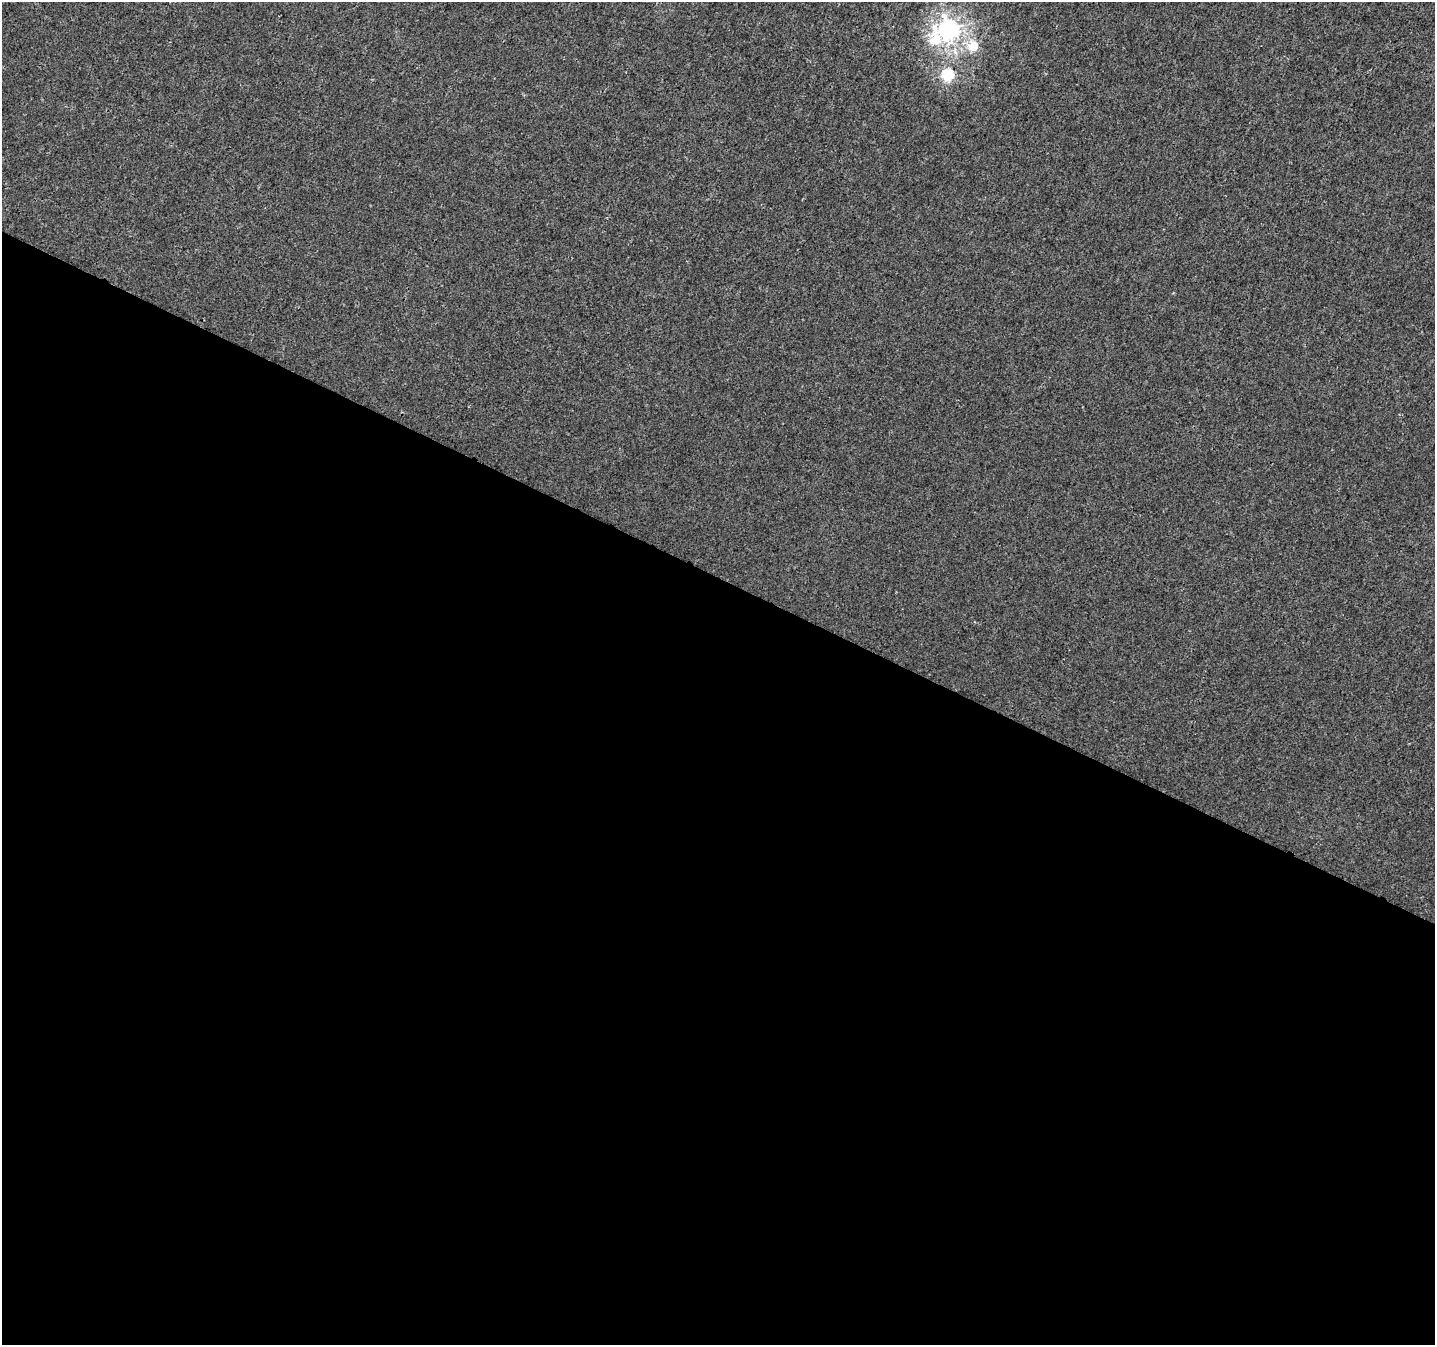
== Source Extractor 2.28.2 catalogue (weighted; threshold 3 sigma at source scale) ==
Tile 14 of 4 x 4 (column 2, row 4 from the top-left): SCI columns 1436-2868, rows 205-1547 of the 5744 x 5846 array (HDU 1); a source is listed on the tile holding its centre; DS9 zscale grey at full resolution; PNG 1437 x 1347 px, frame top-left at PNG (2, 2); no overlay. Shown black and unused: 57% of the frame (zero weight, under 3 of 4 exposures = <1% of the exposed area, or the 3 px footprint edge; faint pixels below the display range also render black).
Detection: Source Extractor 2.28.2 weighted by HDU 2 'WHT'; one run over the whole footprint, this tile lists its part. Background 1.20e-04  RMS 0.0019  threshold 0.00848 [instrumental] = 3 sigma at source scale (4.5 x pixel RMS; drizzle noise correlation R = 1.50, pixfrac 1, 0.0396/0.0396 arcsec/px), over >= 5 px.
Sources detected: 4; all 4 listed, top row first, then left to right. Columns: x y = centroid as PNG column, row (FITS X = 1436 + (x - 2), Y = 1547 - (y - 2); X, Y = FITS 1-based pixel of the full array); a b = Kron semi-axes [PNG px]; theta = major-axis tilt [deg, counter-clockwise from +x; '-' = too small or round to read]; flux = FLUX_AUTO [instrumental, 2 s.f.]
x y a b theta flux
949 29 8 7 - 89
935 40 11 7 84 5.8
973 46 5 5 - 6.6
947 75 6 5 - 21